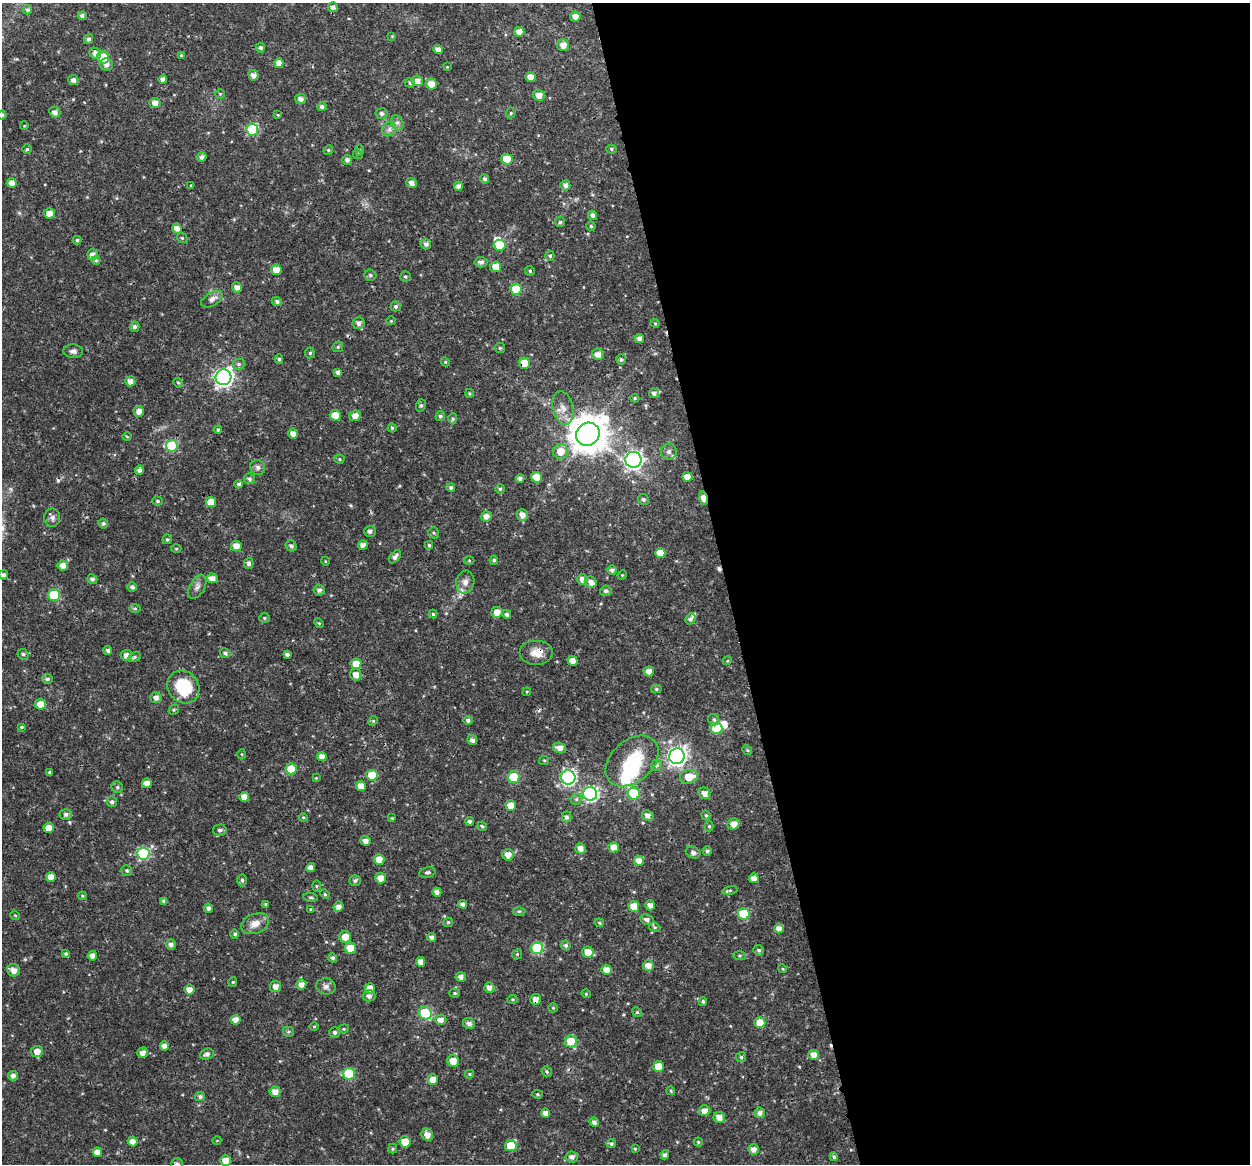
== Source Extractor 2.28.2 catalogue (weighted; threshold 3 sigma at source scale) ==
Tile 8 of 4 x 4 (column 4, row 2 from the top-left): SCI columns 3743-4990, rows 2365-3526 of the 4992 x 4776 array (HDU 1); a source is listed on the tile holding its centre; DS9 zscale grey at full resolution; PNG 1252 x 1166 px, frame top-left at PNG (2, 3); each listed source drawn as its Kron ellipse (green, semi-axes under 4 px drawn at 4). Shown black and unused: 42% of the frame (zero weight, under 3 of 4 exposures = <1% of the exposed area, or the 3 px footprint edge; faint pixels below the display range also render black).
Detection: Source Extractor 2.28.2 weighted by HDU 2 'WHT'; one run over the whole footprint, this tile lists its part. Background 0.0239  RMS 0.0019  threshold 0.00876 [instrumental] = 3 sigma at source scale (4.5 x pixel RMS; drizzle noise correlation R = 1.50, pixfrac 1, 0.0396/0.0396 arcsec/px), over >= 5 px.
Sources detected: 360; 4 inside a brighter object's white glare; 4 cosmic-ray / hot-pixel residue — neither listed nor drawn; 2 inside a brighter listed object's ellipse — not listed separately; the other 350 listed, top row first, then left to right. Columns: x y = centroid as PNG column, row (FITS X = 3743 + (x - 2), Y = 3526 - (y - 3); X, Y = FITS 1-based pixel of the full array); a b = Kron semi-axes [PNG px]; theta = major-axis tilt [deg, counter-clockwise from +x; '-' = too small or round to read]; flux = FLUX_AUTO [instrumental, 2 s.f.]
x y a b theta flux
333 7 5 5 - 0.83
27 10 5 4 - 0.35
82 16 4 4 - 0.54
575 17 5 5 - 1.1
519 32 5 5 - 1.4
392 36 4 4 - 0.16
88 39 5 4 - 0.56
563 45 6 6 - 1.4
260 48 5 4 - 0.44
438 49 5 4 - 0.9
95 53 6 5 - 0.94
181 55 4 3 - 0.22
103 57 6 5 - 7
279 63 5 4 - 1.2
107 65 6 6 - 0.87
447 67 4 4 - 0.16
253 75 5 5 - 1
531 77 5 5 - 1.6
163 79 4 4 - 0.7
73 80 5 5 - 0.76
417 81 6 5 - 1.3
410 83 5 5 - 0.5
431 84 5 5 - 1.7
220 94 5 4 - 0.19
539 95 6 5 - 1.4
300 99 5 5 - 0.81
155 103 5 5 - 1.2
322 107 5 4 - 0.56
55 112 5 5 - 0.93
382 113 6 5 - 0.58
511 113 5 5 - 0.25
2 115 4 4 - 0.28
278 115 3 2 - 0.13
397 123 8 6 -68 0.64
24 126 4 3 - 0.15
252 129 6 6 - 12
389 129 7 6 - 0.74
27 149 5 4 - 0.3
611 149 5 4 - 0.33
328 150 5 4 - 0.25
360 150 6 4 -89 0.23
358 154 5 4 - 0.27
202 157 5 5 - 0.76
507 159 5 5 - 4.4
347 160 5 5 - 0.59
485 179 4 4 - 0.48
12 183 5 5 - 1.2
411 183 5 5 - 0.97
191 185 3 3 - 0.18
565 185 5 5 - 0.75
458 186 4 4 - 0.87
49 213 5 5 - 1.3
592 215 5 4 - 0.56
560 222 5 5 - 0.34
591 226 4 4 - 0.28
177 228 5 5 - 1.1
182 238 5 4 - 0.27
77 240 4 4 - 0.27
426 244 5 5 - 0.69
500 245 6 5 - 4.9
93 255 5 5 - 1.2
550 256 5 4 - 0.31
96 260 4 4 - 0.29
481 262 6 5 - 0.67
496 267 5 5 - 1.9
276 270 5 5 - 1.6
530 271 5 4 - 0.33
370 275 6 5 - 0.38
405 276 5 5 - 0.32
237 287 5 5 - 0.99
516 289 6 5 - 5.9
212 299 12 6 31 1.1
277 301 5 4 - 0.56
396 306 5 5 - 0.46
391 321 5 4 - 0.2
358 323 6 6 - 0.79
655 323 4 4 - 0.2
135 327 5 5 - 0.57
639 339 5 4 - 0.95
338 347 6 5 - 0.32
500 348 5 5 - 0.34
73 351 10 7 -4 0.71
310 353 5 5 - 0.36
598 354 6 5 - 1.2
279 359 5 4 - 0.3
621 359 5 5 - 0.41
445 362 4 4 - 0.23
524 363 5 5 - 3.2
239 364 6 5 - 0.41
338 373 4 4 - 0.8
223 377 8 7 - 80
130 381 5 5 - 1.1
178 383 5 4 - 0.25
469 393 4 3 - 0.23
654 393 5 5 - 0.63
635 398 5 4 - 0.29
421 405 6 5 - 0.37
563 408 17 10 -77 1.9
139 411 5 5 - 1.2
335 415 5 5 - 2.8
355 416 6 5 - 1.3
440 416 5 4 - 0.47
453 419 5 4 - 0.3
392 428 4 4 - 0.22
218 430 4 4 - 0.22
293 433 5 4 - 1.2
588 434 12 11 - 490
127 437 5 3 - 0.2
172 446 6 6 - 12
560 451 7 7 - 2.5
669 451 8 8 - 0.63
339 459 5 4 - 0.25
633 460 8 8 - 63
258 467 8 7 - 0.63
139 470 4 4 - 0.6
536 477 5 5 - 2.1
687 477 5 5 - 1.4
520 478 4 4 - 0.75
249 479 5 5 - 0.44
239 484 4 4 - 0.45
451 487 4 4 - 0.47
500 489 4 4 - 0.31
703 498 7 4 -74 3.2
643 499 5 5 - 0.39
158 501 5 4 - 0.32
211 502 5 5 - 2.5
522 515 6 5 - 1.1
487 516 5 5 - 1.2
52 518 9 8 - 0.67
103 524 5 5 - 0.43
370 531 6 5 - 0.66
434 533 5 5 - 0.32
167 539 5 4 - 0.34
363 545 5 4 - 1
429 545 4 3 - 0.3
236 546 5 5 - 1.9
291 546 6 5 - 0.56
176 549 5 3 - 0.18
660 553 5 5 - 2.1
395 557 8 4 51 0.82
469 560 5 3 - 0.2
494 560 4 4 - 0.36
325 561 4 3 - 0.14
249 563 5 5 - 0.56
63 566 5 5 - 1.5
612 570 5 4 - 0.61
3 575 5 4 - 0.61
622 575 5 4 - 0.2
212 578 5 5 - 1.3
92 579 5 4 - 0.54
583 579 5 5 - 1.2
465 582 11 9 80 1.2
591 582 6 5 - 0.98
132 587 5 4 - 0.57
197 587 13 7 59 0.93
319 590 5 5 - 0.62
606 591 6 5 - 0.56
54 595 6 5 - 9.3
135 609 6 4 -1 0.27
497 612 5 5 - 1.5
433 614 4 4 - 0.27
507 614 4 4 - 0.61
264 618 5 4 - 0.28
690 619 6 5 - 0.65
319 623 5 4 - 0.21
108 650 4 4 - 0.52
225 653 5 4 - 0.47
537 653 17 12 0 2.2
23 654 6 5 - 0.43
287 654 4 3 - 0.53
126 655 5 5 - 1.1
134 657 6 4 28 0.36
573 661 5 5 - 1.4
727 661 5 3 - 0.19
356 664 5 5 - 2.6
649 671 5 5 - 1.2
356 675 6 5 - 1.4
47 679 5 5 - 0.42
183 687 17 15 -50 8
656 689 5 4 - 0.33
527 692 4 3 - 0.2
156 698 5 5 - 0.97
41 704 5 5 - 2.1
174 710 5 4 - 0.28
468 720 5 4 - 0.45
714 720 6 5 - 0.4
373 721 5 4 - 0.27
21 727 4 3 - 0.23
717 728 6 6 - 8.1
472 740 5 4 - 0.73
560 748 6 5 - 1.3
747 750 5 4 - 0.22
241 754 5 3 - 0.18
322 756 4 4 - 1.3
677 756 8 7 - 87
544 760 5 4 - 0.22
632 761 30 20 42 10
656 765 6 5 - 0.44
291 769 5 5 - 4
50 772 4 3 - 0.38
372 775 6 5 - 5.3
514 777 6 6 - 9.6
568 777 7 7 - 34
689 777 9 7 9 3
316 778 3 3 - 0.14
147 783 5 5 - 1.4
361 786 5 5 - 1.7
117 787 6 5 - 0.39
634 793 6 6 - 11
705 793 6 5 - 1.2
590 794 7 7 - 39
244 797 5 5 - 1.4
576 799 6 5 - 0.39
112 802 5 5 - 0.5
511 805 5 5 - 2.1
66 814 6 5 - 0.6
648 815 6 5 - 0.91
706 815 5 4 - 0.27
303 817 4 4 - 0.2
566 817 5 5 - 0.57
392 818 4 3 - 0.16
470 821 4 4 - 0.43
734 824 6 5 - 1.5
482 826 5 4 - 0.3
709 826 5 4 - 0.28
49 828 5 5 - 1.9
220 830 7 5 14 0.56
365 841 5 5 - 0.97
614 847 5 5 - 1.6
580 848 5 5 - 1.3
707 851 4 4 - 0.47
143 853 6 6 - 19
693 853 7 5 -22 0.54
508 855 6 5 - 1.6
379 860 5 5 - 2.3
639 861 5 5 - 1.5
311 867 4 4 - 0.92
127 870 5 5 - 0.34
427 872 8 5 13 0.47
51 877 5 5 - 1.7
381 878 5 5 - 1.6
754 878 5 5 - 1.3
242 880 6 4 -87 0.43
355 881 6 5 - 0.47
316 886 6 4 89 0.23
730 890 7 4 11 0.32
437 892 5 4 - 0.91
325 894 5 4 - 0.26
82 896 4 3 - 0.22
311 897 7 3 -8 0.27
164 901 4 4 - 0.6
265 904 4 3 - 0.22
463 904 4 4 - 0.68
650 905 5 5 - 1
634 906 5 5 - 2.4
338 907 5 5 - 1
208 908 4 4 - 0.72
311 909 4 3 - 0.24
519 911 6 4 0 0.24
744 914 6 5 - 8.4
15 915 5 3 - 0.15
647 919 7 5 -11 0.65
448 922 5 4 - 0.3
599 923 5 4 - 0.24
255 924 14 9 21 1.9
655 927 6 4 -20 0.31
779 928 5 5 - 1.1
235 934 5 4 - 0.39
345 937 6 5 - 2.1
432 937 4 4 - 0.67
171 944 5 5 - 0.77
566 945 5 5 - 0.47
350 948 5 5 - 3.6
537 948 6 6 - 15
759 950 5 5 - 0.36
588 952 6 5 - 2.2
66 954 4 4 - 0.35
517 954 5 4 - 0.25
92 956 5 5 - 1
740 956 6 4 -5 0.3
333 958 4 4 - 0.45
421 962 5 4 - 1.4
648 966 6 5 - 1.5
783 969 4 3 - 0.21
14 970 6 6 - 1.4
606 970 5 5 - 1.9
461 977 5 5 - 0.86
233 982 4 4 - 0.22
301 984 5 5 - 1.3
276 987 5 5 - 1.2
326 987 10 8 -9 0.85
489 987 5 5 - 1.1
370 988 5 5 - 2.3
190 990 5 5 - 1.3
455 993 5 4 - 0.29
586 994 4 4 - 0.22
369 996 6 5 - 0.69
512 999 5 4 - 0.24
536 999 5 5 - 1.2
703 1001 4 4 - 0.37
553 1008 5 4 - 0.21
637 1012 5 4 - 0.27
425 1013 6 6 - 15
235 1020 5 5 - 1.3
441 1020 6 5 - 1.1
760 1023 5 5 - 3.3
469 1024 6 5 - 0.84
314 1026 5 3 - 0.21
344 1029 5 4 - 0.26
288 1032 5 5 - 0.29
335 1033 5 5 - 0.52
571 1041 6 6 - 4.9
164 1046 4 4 - 0.89
37 1051 6 5 - 1.4
143 1053 5 5 - 1.2
207 1054 7 5 21 0.67
814 1055 5 5 - 1.6
741 1057 5 5 - 0.33
453 1061 6 5 - 2.2
659 1066 5 5 - 3
547 1072 5 5 - 0.35
349 1074 6 6 - 11
469 1074 4 4 - 0.23
13 1076 5 5 - 0.89
433 1080 5 5 - 1.9
671 1091 4 3 - 0.19
275 1092 5 5 - 1.3
537 1094 5 4 - 0.27
200 1097 5 4 - 0.49
705 1111 6 5 - 1.1
546 1113 4 4 - 1.1
760 1113 5 5 - 0.81
719 1117 5 5 - 1.4
594 1122 5 4 - 0.64
427 1135 6 5 - 1.4
217 1140 4 3 - 0.14
133 1141 5 5 - 1.3
405 1142 5 5 - 3.2
698 1142 4 4 - 0.24
611 1144 5 4 - 0.45
511 1146 5 5 - 5
393 1149 4 4 - 0.31
635 1149 4 3 - 0.21
753 1149 5 5 - 1.1
97 1152 5 5 - 1.5
665 1155 4 4 - 0.66
572 1157 6 5 - 0.79
834 1157 4 4 - 0.37
226 1161 5 5 - 2.1
177 1164 6 6 - 0.62
Overlapping masked pixels (flux is a lower limit): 5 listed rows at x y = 524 363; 588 434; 703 498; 537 653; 536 999
Isophote crosses this tile's border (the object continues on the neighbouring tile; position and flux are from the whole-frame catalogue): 4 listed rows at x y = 2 115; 3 575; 226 1161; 177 1164